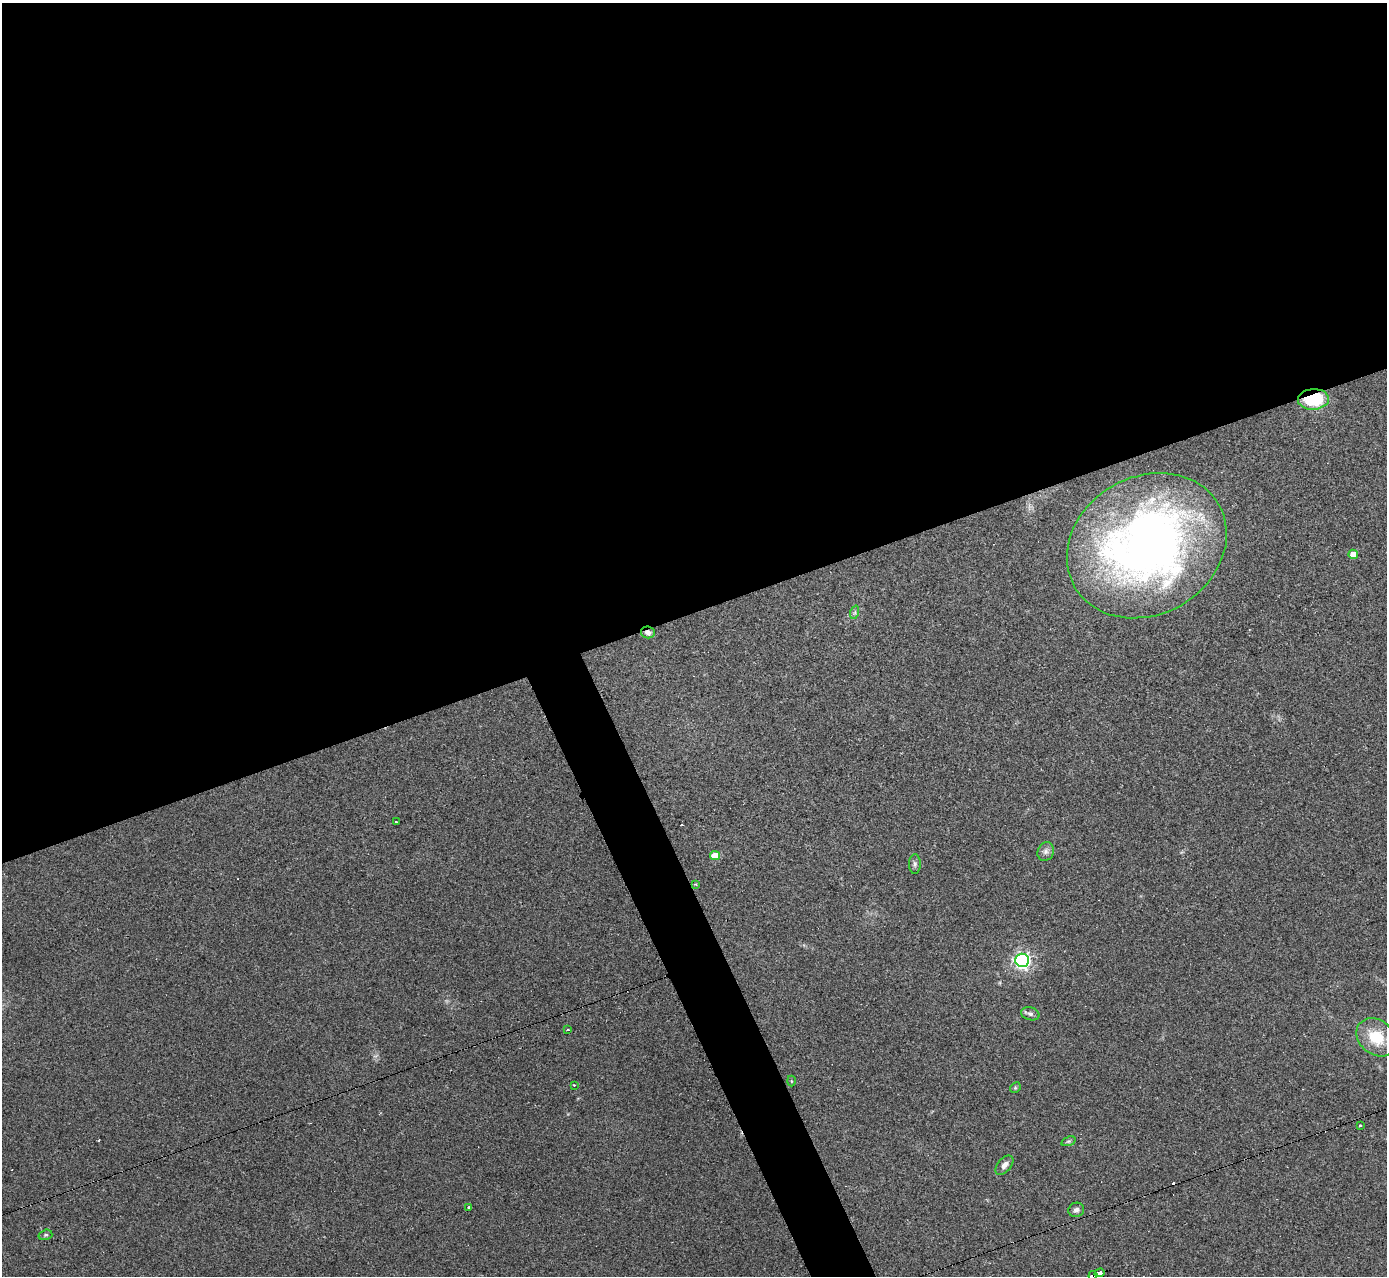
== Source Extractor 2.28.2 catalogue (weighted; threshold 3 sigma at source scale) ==
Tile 2 of 4 x 4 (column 2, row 1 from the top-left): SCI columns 1389-2773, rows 3976-5249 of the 5544 x 5527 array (HDU 1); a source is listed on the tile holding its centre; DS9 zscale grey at full resolution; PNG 1389 x 1278 px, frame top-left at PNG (2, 3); each listed source drawn as its Kron ellipse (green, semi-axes under 4 px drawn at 4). Shown black and unused: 50% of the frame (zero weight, under 2 of 3 exposures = <1% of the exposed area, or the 3 px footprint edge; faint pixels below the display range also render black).
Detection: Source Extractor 2.28.2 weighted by HDU 2 'WHT'; one run over the whole footprint, this tile lists its part. Background 0.0836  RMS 0.0078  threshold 0.035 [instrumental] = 3 sigma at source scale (4.5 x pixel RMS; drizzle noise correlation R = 1.50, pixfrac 1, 0.05/0.05 arcsec/px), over >= 5 px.
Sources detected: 27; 2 cosmic-ray / hot-pixel residue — neither listed nor drawn; the other 25 listed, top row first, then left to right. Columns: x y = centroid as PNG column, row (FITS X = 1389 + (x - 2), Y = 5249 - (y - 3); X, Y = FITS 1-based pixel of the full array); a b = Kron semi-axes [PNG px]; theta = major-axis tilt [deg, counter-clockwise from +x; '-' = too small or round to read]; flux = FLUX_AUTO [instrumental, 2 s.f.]
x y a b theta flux
1313 399 15 10 3 44
1147 546 83 69 30 480
1353 554 5 4 - 9.3
855 612 7 4 72 1.4
648 632 7 6 - 3.9
396 822 3 2 - 1.2
1046 851 9 8 - 3.3
715 855 5 4 - 13
915 864 10 6 90 2.1
695 884 4 4 - 0.83
1022 960 7 6 - 270
1030 1014 9 6 -15 2.6
568 1030 3 2 - 1.3
1376 1037 22 17 -40 26
791 1081 5 3 - 0.74
574 1085 3 3 - 1.8
1015 1088 6 4 45 1
1360 1126 3 3 - 1.9
1068 1141 7 4 19 1.2
1004 1165 11 6 48 4.2
469 1208 3 3 - 2.7
1076 1210 8 7 - 2.7
45 1235 7 5 16 1.4
1100 1273 5 4 - 48
1093 1275 4 4 - 39
Overlapping masked pixels (flux is a lower limit): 4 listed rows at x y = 1313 399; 648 632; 1100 1273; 1093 1275
Isophote crosses this tile's border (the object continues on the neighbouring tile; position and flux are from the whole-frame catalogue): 1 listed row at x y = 1093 1275